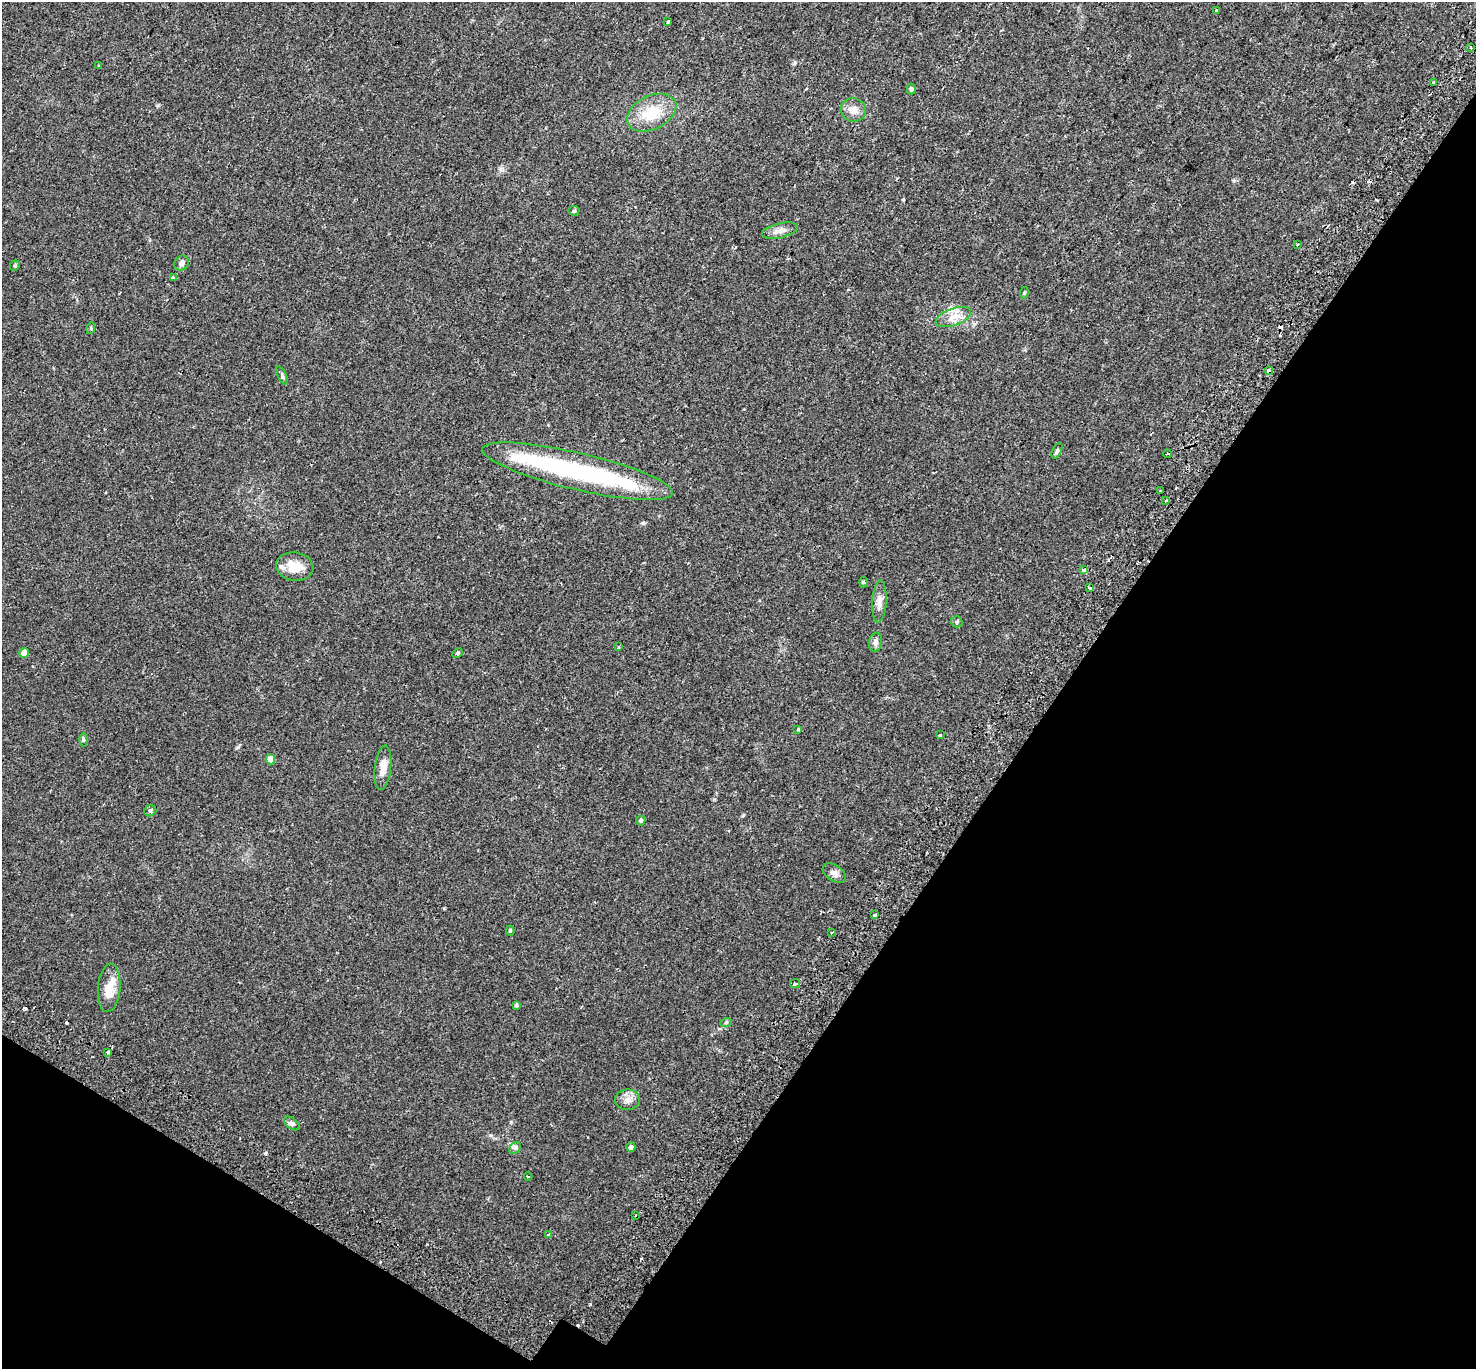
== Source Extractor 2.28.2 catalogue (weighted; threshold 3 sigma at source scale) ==
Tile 15 of 4 x 4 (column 3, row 4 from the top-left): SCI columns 3019-4492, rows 288-1654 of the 6044 x 6110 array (HDU 1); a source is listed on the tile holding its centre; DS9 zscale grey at full resolution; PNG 1478 x 1371 px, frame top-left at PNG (2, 2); each listed source drawn as its Kron ellipse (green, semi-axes under 4 px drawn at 4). Shown black and unused: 33% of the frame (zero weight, under 2 of 3 exposures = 5% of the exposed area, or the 3 px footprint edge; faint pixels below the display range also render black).
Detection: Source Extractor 2.28.2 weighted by HDU 2 'WHT'; one run over the whole footprint, this tile lists its part. Background 0.018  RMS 0.0031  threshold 0.0141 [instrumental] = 3 sigma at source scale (4.5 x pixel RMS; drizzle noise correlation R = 1.50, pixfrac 1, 0.0396/0.0396 arcsec/px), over >= 5 px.
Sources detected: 71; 1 inside a brighter object's white glare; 9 cosmic-ray / hot-pixel residue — neither listed nor drawn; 4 inside a brighter listed object's ellipse — not listed separately; the other 57 listed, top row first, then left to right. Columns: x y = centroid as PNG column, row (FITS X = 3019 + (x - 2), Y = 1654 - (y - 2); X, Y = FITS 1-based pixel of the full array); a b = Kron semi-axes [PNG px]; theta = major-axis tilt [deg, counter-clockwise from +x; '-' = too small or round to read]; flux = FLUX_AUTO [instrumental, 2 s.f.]
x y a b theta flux
1216 10 3 3 - 0.63
668 22 4 3 - 0.28
1471 48 3 3 - 1.7
98 66 3 2 - 0.35
1433 83 3 3 - 2.3
911 89 5 4 - 0.73
853 110 12 11 - 2.4
652 113 26 17 26 9.1
574 211 5 5 - 0.41
780 231 18 7 12 2.1
1297 244 3 3 - 1.1
182 263 8 6 49 1
15 266 5 4 - 0.43
173 278 3 3 - 2.1
1024 293 6 4 84 0.36
953 317 18 8 20 3
91 328 6 3 73 0.31
1269 371 4 4 - 1.3
282 376 10 4 -65 0.58
1057 451 8 4 65 0.57
1167 454 4 3 - 2
577 471 98 18 -13 44
1160 491 3 2 - 0.31
1166 500 3 3 - 2.3
295 567 19 14 -7 5.1
1083 569 3 3 - 2.9
863 582 5 3 - 0.32
1090 588 3 3 - 1.7
879 601 21 7 86 2.1
957 622 6 5 - 0.53
875 642 9 6 79 1.2
618 647 3 3 - 0.49
24 653 5 5 - 2.2
457 653 5 4 - 0.44
798 729 3 3 - 0.86
940 735 3 3 - 4.4
83 740 6 4 90 0.48
271 759 5 4 - 3.1
383 768 22 8 84 3.3
150 811 6 5 - 0.74
641 821 5 4 - 0.63
834 873 13 8 -33 1.4
874 915 3 3 - 0.56
510 931 5 4 - 0.52
832 932 4 2 - 0.24
795 983 5 4 - 0.58
109 988 24 11 86 4.5
516 1005 4 3 - 0.41
726 1023 6 3 20 0.38
108 1052 4 3 - 2.2
628 1100 12 10 0 2
292 1123 9 5 -37 0.78
631 1147 4 4 - 0.99
515 1148 6 5 - 0.62
528 1176 4 3 - 0.22
635 1215 3 3 - 0.95
549 1235 4 4 - 0.51
Overlapping masked pixels (flux is a lower limit): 1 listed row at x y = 1269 371
Unlisted compact peaks at least as high as the median listed source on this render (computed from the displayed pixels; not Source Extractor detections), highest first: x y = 265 1153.